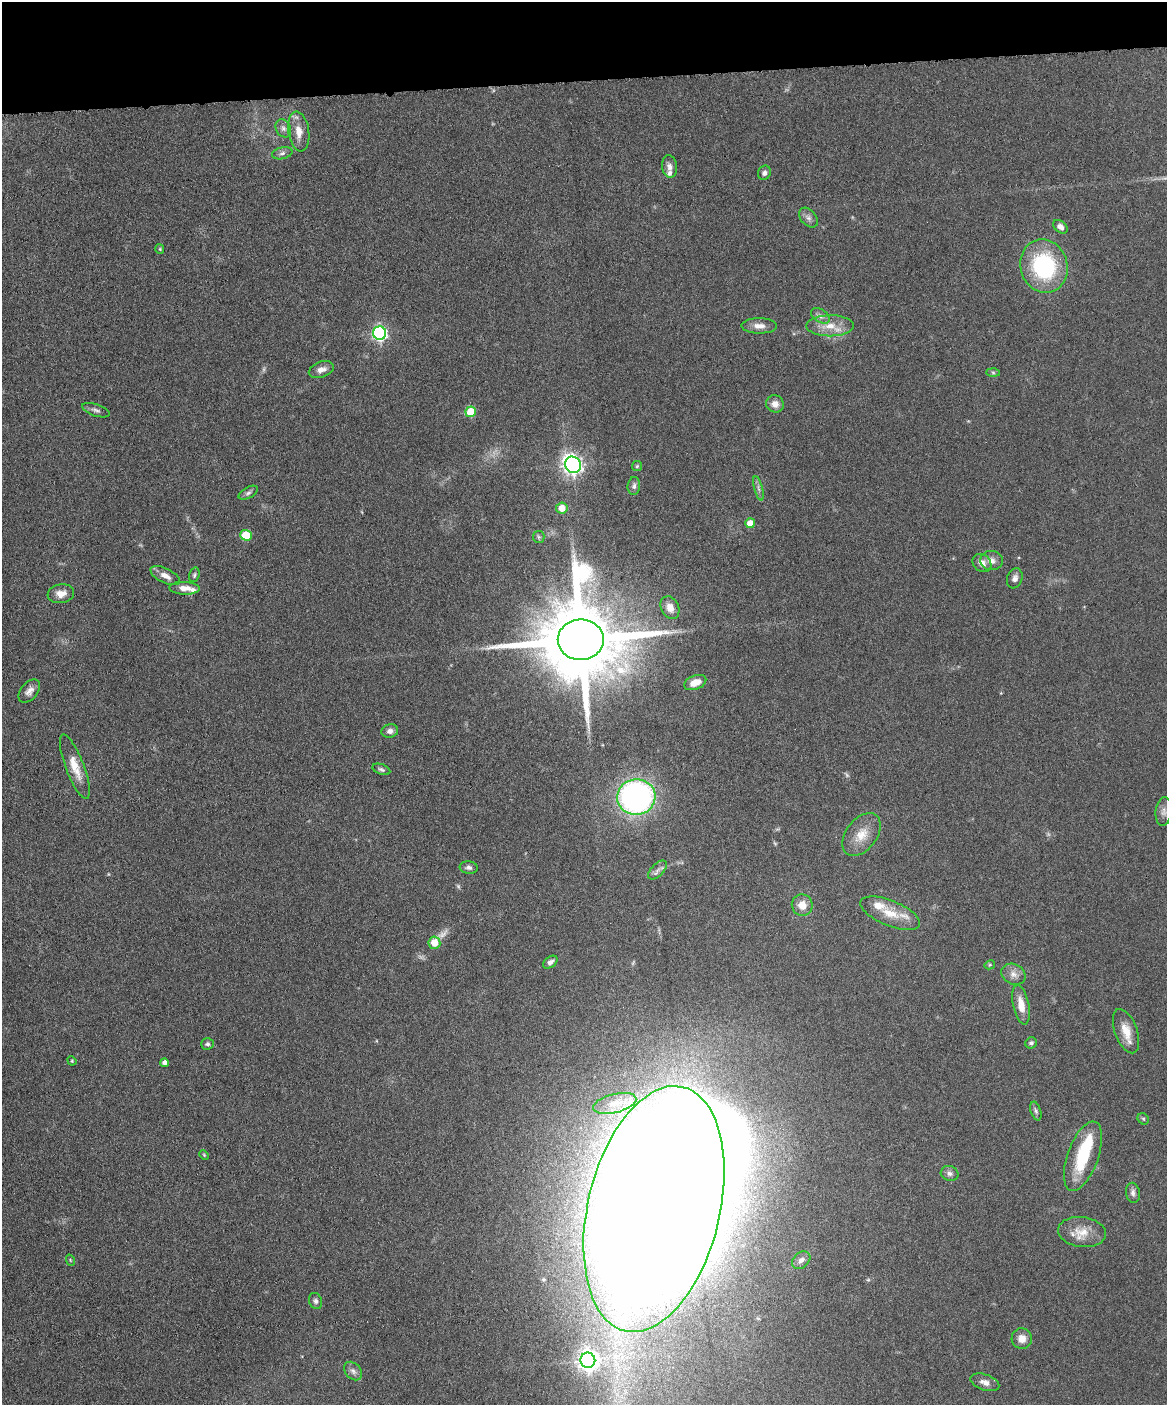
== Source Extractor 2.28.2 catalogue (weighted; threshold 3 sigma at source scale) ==
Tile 3 of 4 x 3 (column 3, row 1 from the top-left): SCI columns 2386-3550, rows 3052-4454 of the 4773 x 4594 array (HDU 1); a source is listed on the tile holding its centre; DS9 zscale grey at full resolution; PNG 1169 x 1407 px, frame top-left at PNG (2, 2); each listed source drawn as its Kron ellipse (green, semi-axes under 4 px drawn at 4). Shown black and unused: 6% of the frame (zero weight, under 4 of 8 exposures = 3% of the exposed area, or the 3 px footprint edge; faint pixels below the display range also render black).
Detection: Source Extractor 2.28.2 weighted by HDU 2 'WHT'; one run over the whole footprint, this tile lists its part. Background 0.0807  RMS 0.0046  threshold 0.0188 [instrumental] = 3 sigma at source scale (4.09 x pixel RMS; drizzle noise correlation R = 1.36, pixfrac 0.8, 0.05/0.05 arcsec/px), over >= 5 px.
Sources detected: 85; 5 too faint to see at this stretch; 1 inside a brighter object's white glare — neither listed nor drawn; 5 inside a brighter listed object's ellipse — not listed separately; the other 74 listed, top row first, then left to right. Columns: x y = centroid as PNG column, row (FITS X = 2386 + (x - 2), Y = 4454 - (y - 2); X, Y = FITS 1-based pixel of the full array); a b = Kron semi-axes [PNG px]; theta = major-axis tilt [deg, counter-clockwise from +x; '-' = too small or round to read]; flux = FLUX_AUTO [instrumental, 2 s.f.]
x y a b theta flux
283 128 9 7 -63 1.8
299 131 20 10 -81 5.3
282 153 10 6 13 1.5
670 166 11 7 -81 2.2
764 173 7 6 - 1.6
808 218 11 7 -48 1.9
1060 227 8 5 -40 2.2
160 249 5 4 - 0.48
1044 266 27 23 -73 45
820 316 10 6 -33 1.8
759 326 17 7 -1 3.5
830 326 23 10 0 7.4
380 333 6 6 - 100
321 370 13 7 20 2.9
993 372 7 4 -2 0.74
775 404 9 8 - 3.4
96 410 14 6 -19 1.5
471 412 5 5 - 15
573 465 8 7 - 180
637 466 5 5 - 0.58
634 486 9 6 84 1.5
758 488 12 3 -75 1.2
248 493 10 5 29 1.2
562 508 5 5 - 4.9
750 523 5 5 - 5.3
246 535 5 5 - 15
539 537 6 5 - 0.79
991 561 11 9 -4 2.7
982 563 10 8 -41 3.1
194 575 7 5 72 0.87
165 576 16 7 -26 3.4
1015 578 10 7 69 2
184 588 15 6 -3 3.8
61 594 13 9 9 3.8
670 608 12 8 -64 3.8
581 640 23 20 1 8300
695 682 11 7 22 5.2
29 691 13 8 50 2.6
390 731 8 7 - 1.8
75 767 34 9 -69 7.5
381 769 9 5 -21 1
636 797 19 17 8 130
1164 812 14 8 84 2.2
861 835 24 15 52 7.9
469 867 9 6 -7 1.4
657 870 12 6 46 1.9
802 905 10 10 - 5.1
890 913 32 12 -22 10
434 943 6 6 - 6.1
550 962 8 5 36 1.9
990 965 5 4 - 0.47
1013 974 13 10 -27 3
1021 1005 20 8 -78 6.2
1126 1031 23 11 -70 7
1031 1043 6 5 - 1.1
207 1044 6 5 - 1
72 1061 5 4 - 0.44
165 1063 4 4 - 1.9
615 1103 22 9 14 5.8
1036 1111 10 5 -71 1
1143 1119 6 5 - 0.64
204 1155 5 4 - 0.48
1083 1156 36 15 70 24
950 1173 9 7 -15 1.8
1133 1193 10 7 -81 1.8
654 1209 125 66 77 3300
1082 1232 24 15 -7 7.7
70 1260 6 3 -71 0.38
801 1260 10 7 41 2.3
316 1301 8 6 -68 1.2
1022 1338 10 10 - 3.5
588 1360 7 7 - 240
353 1371 10 7 -46 1.9
985 1382 15 8 -19 2.8
Isophote crosses this tile's border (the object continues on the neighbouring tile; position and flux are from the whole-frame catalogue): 1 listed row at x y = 654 1209